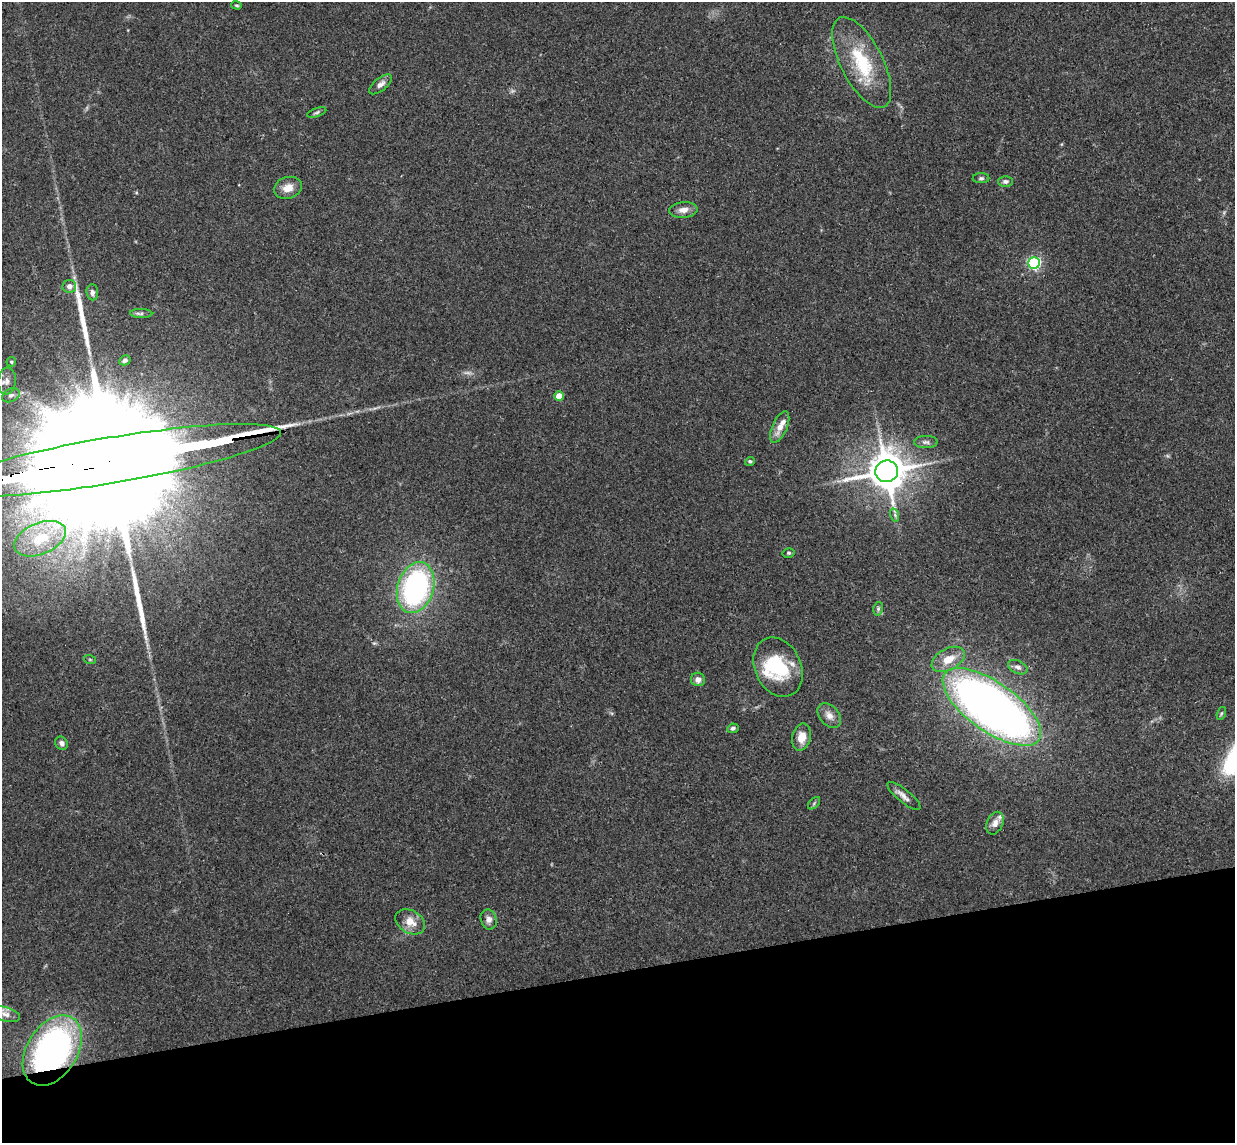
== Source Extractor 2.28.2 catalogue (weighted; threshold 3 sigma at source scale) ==
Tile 14 of 4 x 4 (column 2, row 4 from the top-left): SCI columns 1290-2522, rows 155-1295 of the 5046 x 4985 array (HDU 1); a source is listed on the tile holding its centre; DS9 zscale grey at full resolution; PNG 1237 x 1145 px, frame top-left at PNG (2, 2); each listed source drawn as its Kron ellipse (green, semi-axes under 4 px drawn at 4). Shown black and unused: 15% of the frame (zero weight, under 3 of 4 exposures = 6% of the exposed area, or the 3 px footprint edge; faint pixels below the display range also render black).
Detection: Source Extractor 2.28.2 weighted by HDU 2 'WHT'; one run over the whole footprint, this tile lists its part. Background 0.158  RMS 0.0071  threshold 0.0321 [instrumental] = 3 sigma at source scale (4.5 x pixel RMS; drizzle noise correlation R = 1.50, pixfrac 1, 0.05/0.05 arcsec/px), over >= 5 px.
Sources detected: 52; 1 too faint to see at this stretch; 1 inside a brighter object's white glare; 2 long thin detections or spike segments (spike, bleed or trail) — neither listed nor drawn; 3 inside a brighter listed object's ellipse — not listed separately; the other 45 listed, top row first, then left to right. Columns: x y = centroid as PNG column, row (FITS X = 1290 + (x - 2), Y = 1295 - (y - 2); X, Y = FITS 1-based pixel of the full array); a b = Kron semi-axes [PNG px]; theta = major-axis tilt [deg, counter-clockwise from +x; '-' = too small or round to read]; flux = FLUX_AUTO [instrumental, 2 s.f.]
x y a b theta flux
237 5 5 4 - 0.94
862 62 50 21 -63 45
380 84 14 6 39 3.8
317 112 10 4 18 1.5
981 178 8 5 0 1.5
1005 181 7 5 1 2.1
288 188 14 10 18 7.7
683 210 14 8 5 5.3
1034 263 6 5 - 130
69 286 7 6 - 3.6
92 292 8 6 -85 2.8
141 314 11 4 -2 1.9
125 360 6 4 29 2.2
11 362 5 4 - 1.4
7 381 13 9 85 5
11 395 9 6 26 2.6
559 396 5 4 - 12
780 427 17 7 66 7.1
926 442 12 6 -1 2.6
111 460 173 23 9 110000
750 461 5 4 - 1.3
887 471 11 10 - 2100
895 515 7 4 -72 1.4
40 539 27 15 22 32
788 553 6 4 13 1.1
416 588 26 18 72 150
878 609 7 5 79 1.3
948 659 18 10 28 11
90 660 6 4 -19 0.79
778 667 31 23 -65 41
1018 667 10 6 -24 2.9
698 679 7 6 - 4.1
992 707 58 24 -35 560
1221 713 7 4 70 1
829 715 14 9 -49 5.5
733 728 6 4 9 1.9
801 737 13 9 77 9.4
62 743 7 6 - 2.6
904 796 20 6 -39 4.5
814 803 7 4 46 1.2
995 823 12 8 66 4.5
489 919 10 8 -71 3.9
410 922 16 11 -30 9.2
5 1014 15 7 -15 4.6
52 1050 38 25 57 230
Overlapping masked pixels (flux is a lower limit): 2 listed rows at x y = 111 460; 52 1050
Isophote crosses this tile's border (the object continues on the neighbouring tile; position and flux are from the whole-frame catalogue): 1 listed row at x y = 111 460